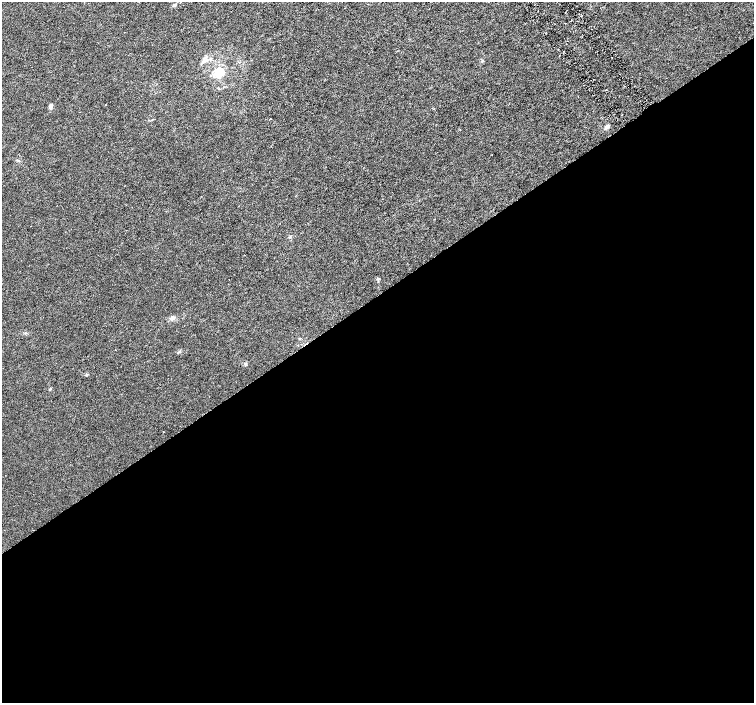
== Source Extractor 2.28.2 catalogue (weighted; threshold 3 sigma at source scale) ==
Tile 15 of 4 x 4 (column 3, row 4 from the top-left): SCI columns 3012-4514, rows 201-1601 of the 6018 x 5941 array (HDU 1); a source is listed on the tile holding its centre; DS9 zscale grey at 2 x 2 block average (1 PNG px = mean of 2 x 2 image px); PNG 756 x 705 px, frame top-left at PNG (2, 2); no overlay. Shown black and unused: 58% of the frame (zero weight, under 3 of 6 exposures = <1% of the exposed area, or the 3 px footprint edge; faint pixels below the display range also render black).
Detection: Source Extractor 2.28.2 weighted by HDU 2 'WHT'; one run over the whole footprint, this tile lists its part. Background 0.00127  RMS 0.0016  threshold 0.00662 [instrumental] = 3 sigma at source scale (4.09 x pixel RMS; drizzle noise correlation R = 1.36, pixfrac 0.8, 0.0396/0.0396 arcsec/px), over >= 5 px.
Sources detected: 17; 3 inside a brighter listed object's ellipse — not listed separately; the other 14 listed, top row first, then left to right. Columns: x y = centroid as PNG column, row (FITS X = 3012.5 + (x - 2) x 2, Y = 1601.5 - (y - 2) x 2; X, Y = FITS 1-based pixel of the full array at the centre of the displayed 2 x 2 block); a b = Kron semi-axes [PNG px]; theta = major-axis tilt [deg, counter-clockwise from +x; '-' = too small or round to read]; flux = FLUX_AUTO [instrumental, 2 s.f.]
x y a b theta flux
174 5 5 3 - 0.66
591 29 2 2 - 0.15
612 58 2 2 - 0.15
204 61 11 4 18 1.4
219 70 11 10 - 4.8
50 106 6 4 88 0.73
607 127 6 3 46 1.1
378 279 4 3 - 0.49
172 318 7 5 31 1.1
115 349 2 2 - 0.12
245 364 4 3 - 0.38
86 375 3 2 - 0.25
50 389 3 2 - 0.23
163 432 2 2 - 0.12
Diffuse or blended objects may show on this block-average render without a row.